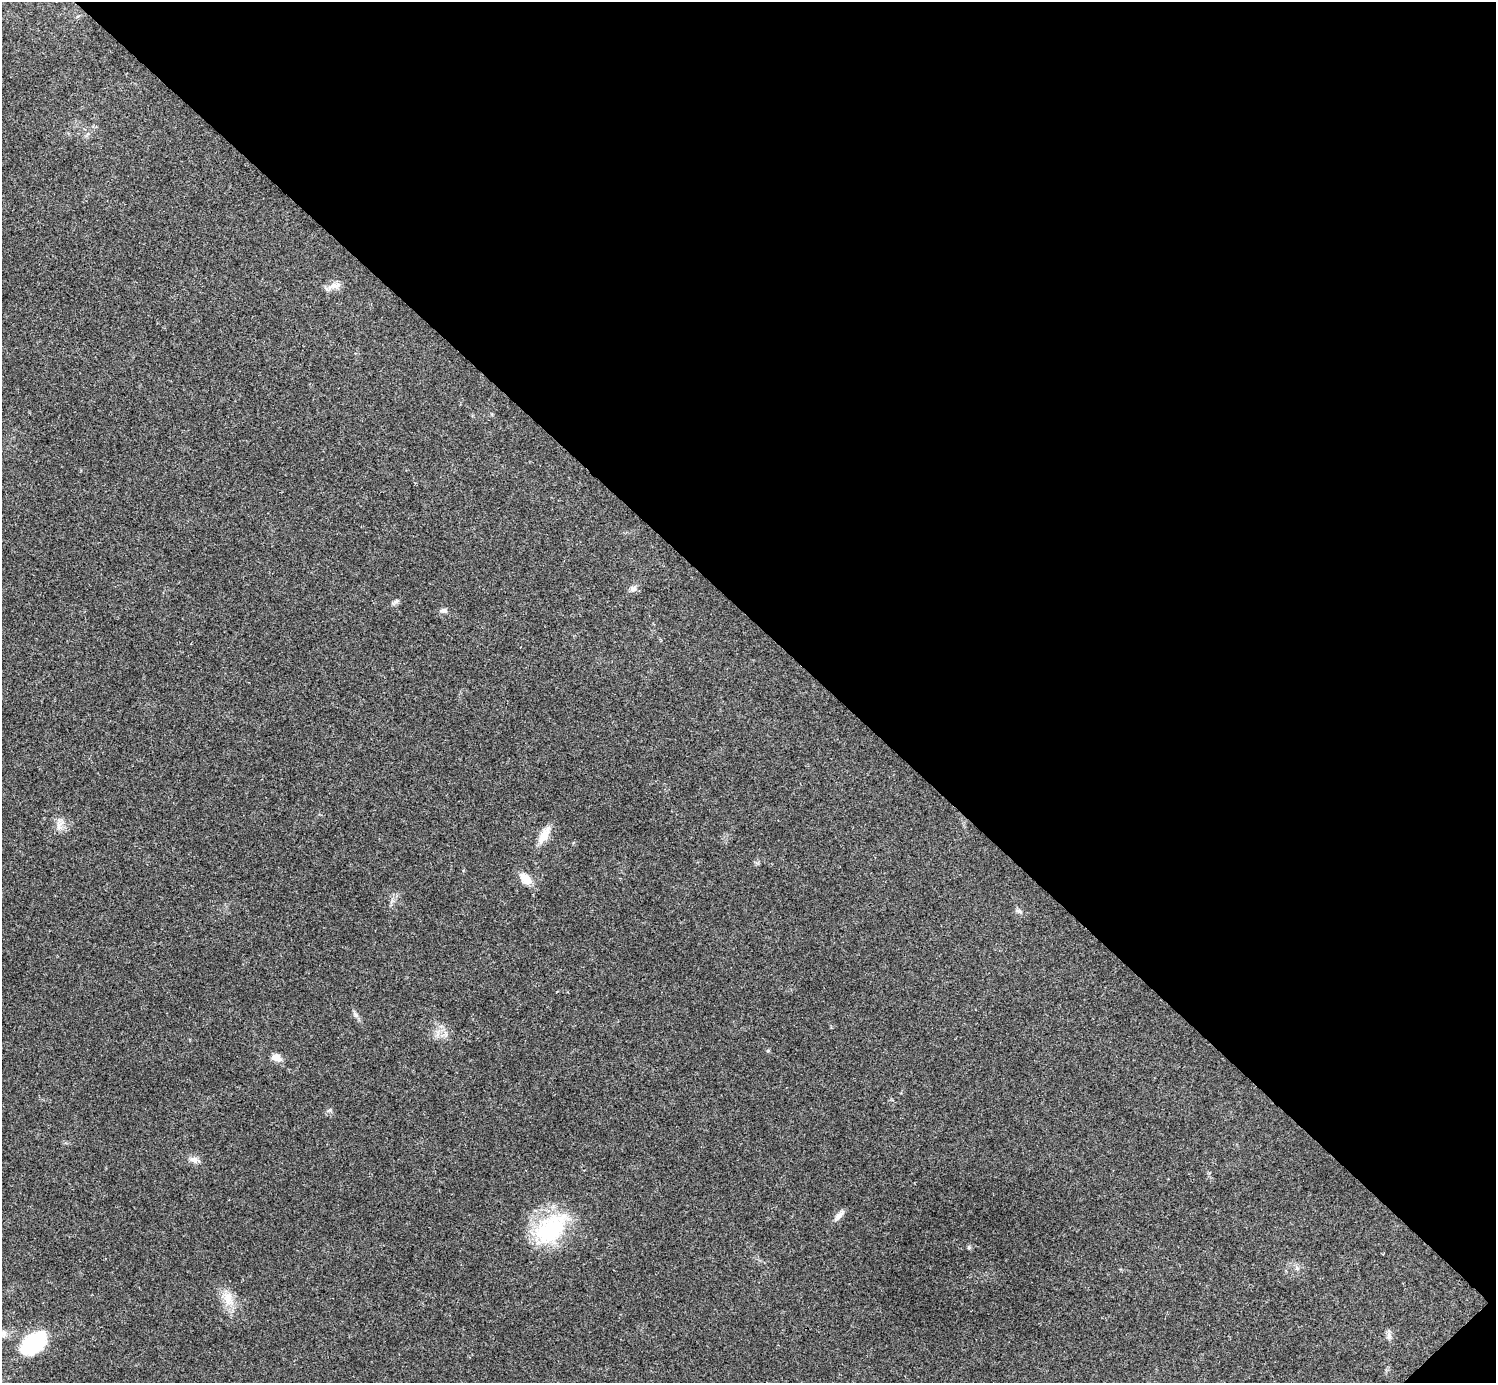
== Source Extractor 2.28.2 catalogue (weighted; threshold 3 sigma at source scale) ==
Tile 8 of 4 x 4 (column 4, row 2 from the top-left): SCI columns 4485-5978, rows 2922-4302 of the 5985 x 5985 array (HDU 1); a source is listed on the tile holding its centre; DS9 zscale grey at full resolution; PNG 1498 x 1385 px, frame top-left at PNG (2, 2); no overlay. Shown black and unused: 45% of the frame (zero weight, under 3 of 4 exposures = <1% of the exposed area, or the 3 px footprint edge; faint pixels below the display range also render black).
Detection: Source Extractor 2.28.2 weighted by HDU 2 'WHT'; one run over the whole footprint, this tile lists its part. Background 0.0215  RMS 0.0043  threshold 0.0192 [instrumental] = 3 sigma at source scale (4.5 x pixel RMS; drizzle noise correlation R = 1.50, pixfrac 1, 0.05/0.05 arcsec/px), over >= 5 px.
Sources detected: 18; all 18 listed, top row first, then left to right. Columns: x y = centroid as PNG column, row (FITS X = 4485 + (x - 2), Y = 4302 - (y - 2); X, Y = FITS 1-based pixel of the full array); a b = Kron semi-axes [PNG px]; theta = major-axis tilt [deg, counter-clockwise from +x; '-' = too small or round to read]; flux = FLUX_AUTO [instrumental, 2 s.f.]
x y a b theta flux
335 285 15 9 17 3.1
633 589 10 7 3 1.6
444 611 11 4 -5 1
59 826 11 5 68 2
544 835 25 10 63 5.6
525 879 18 11 -49 5.1
1018 911 8 5 -26 1.1
768 1051 5 4 - 0.61
276 1057 13 9 -16 2.9
194 1160 11 9 -22 2.3
839 1215 16 7 45 2.2
550 1229 49 29 44 36
969 1247 6 4 90 0.71
1297 1268 8 4 -46 0.98
228 1298 20 12 -82 6.5
2 1333 16 9 -28 3.4
1389 1336 10 6 80 1.5
34 1343 32 19 40 27
Isophote crosses this tile's border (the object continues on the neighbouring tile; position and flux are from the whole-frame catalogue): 1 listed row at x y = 2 1333
Unlisted compact peaks at least as high as the median listed source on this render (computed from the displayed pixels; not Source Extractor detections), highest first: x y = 396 602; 356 1015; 330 1110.